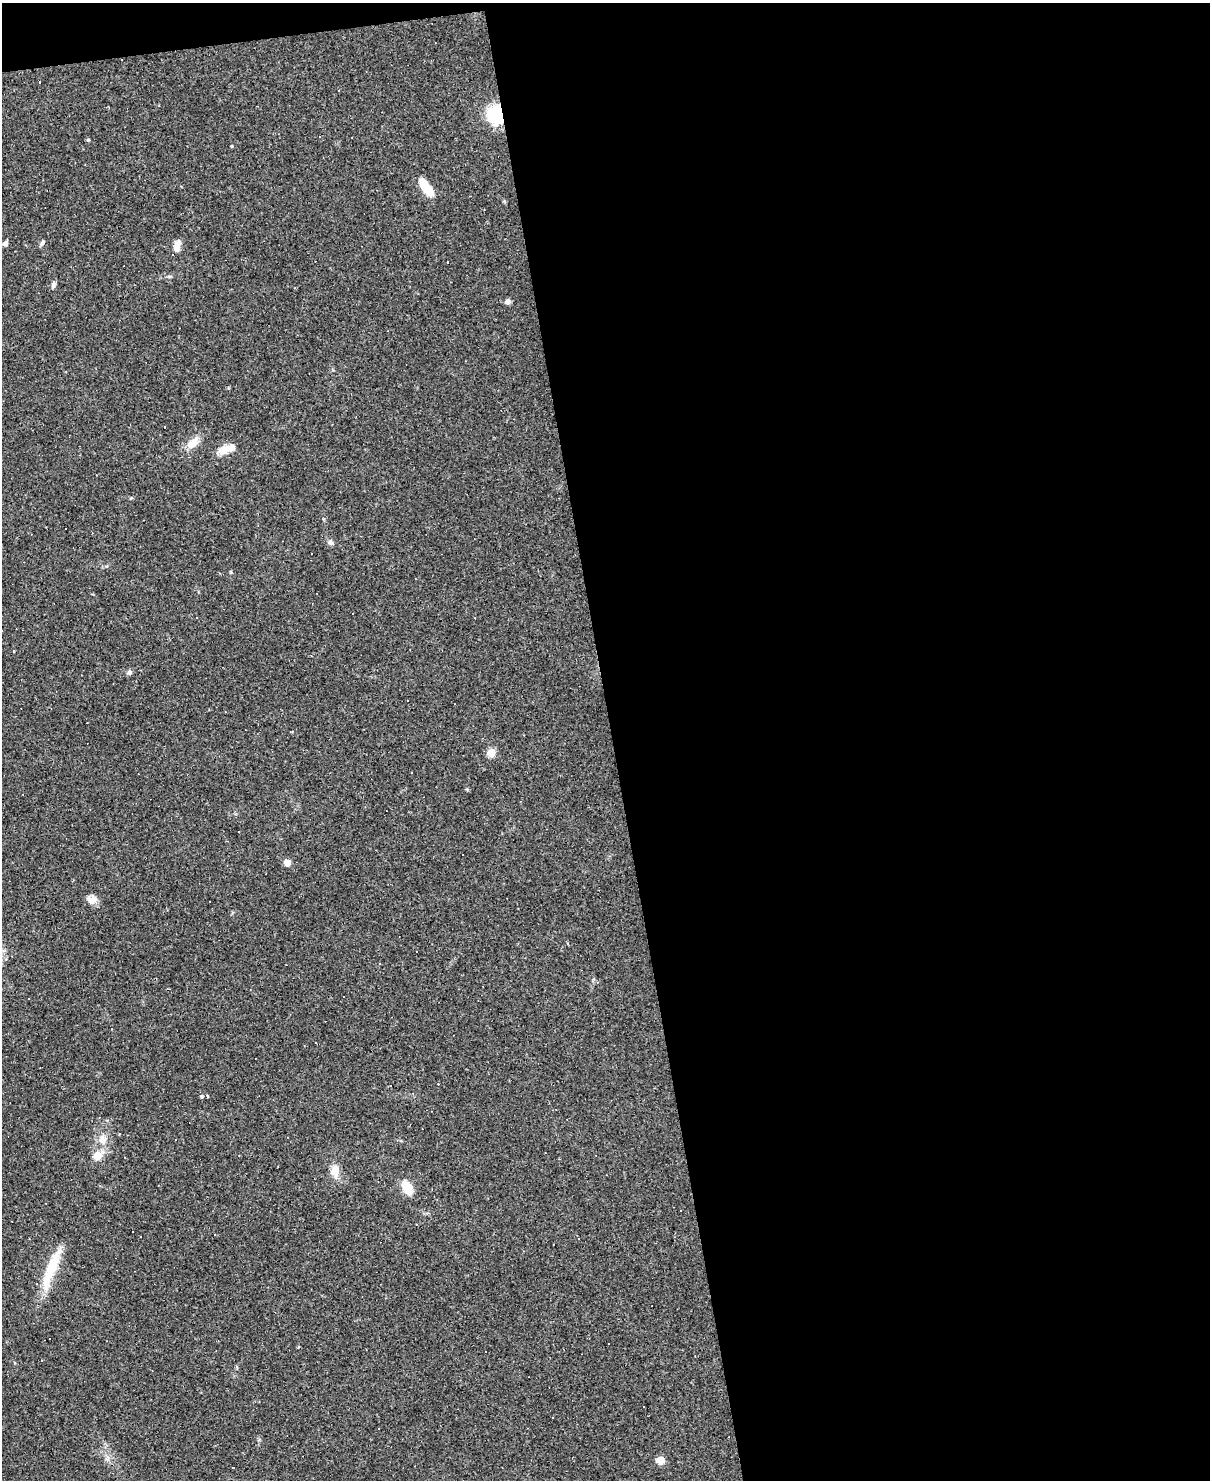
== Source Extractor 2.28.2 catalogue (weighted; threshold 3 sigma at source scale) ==
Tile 4 of 4 x 3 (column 4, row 1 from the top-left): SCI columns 3626-4833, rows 3201-4678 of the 4833 x 4811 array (HDU 1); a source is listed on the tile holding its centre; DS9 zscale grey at full resolution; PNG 1212 x 1482 px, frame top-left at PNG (2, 3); no overlay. Shown black and unused: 50% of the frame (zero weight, under 2 of 3 exposures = <1% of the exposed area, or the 3 px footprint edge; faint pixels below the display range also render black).
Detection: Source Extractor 2.28.2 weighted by HDU 2 'WHT'; one run over the whole footprint, this tile lists its part. Background 0.145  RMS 0.0082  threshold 0.037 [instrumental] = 3 sigma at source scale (4.5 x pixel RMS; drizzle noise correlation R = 1.50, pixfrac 1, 0.05/0.05 arcsec/px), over >= 5 px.
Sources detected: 51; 20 cosmic-ray / hot-pixel residue — not listed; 1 inside a brighter listed object's ellipse — not listed separately; the other 30 listed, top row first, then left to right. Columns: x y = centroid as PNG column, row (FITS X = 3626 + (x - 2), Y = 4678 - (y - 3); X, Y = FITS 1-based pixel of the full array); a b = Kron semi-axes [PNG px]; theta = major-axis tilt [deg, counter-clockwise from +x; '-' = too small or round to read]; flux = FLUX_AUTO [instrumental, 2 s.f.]
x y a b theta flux
496 114 15 12 -80 50
88 140 5 3 - 0.77
426 187 24 9 -55 15
5 243 7 5 32 2.3
42 243 8 4 73 1.7
177 246 15 7 74 5.7
53 285 10 5 76 2.2
508 301 7 6 - 2.6
192 443 17 10 38 9.4
225 449 18 9 25 9.9
331 542 8 6 -52 2.3
2 631 3 3 - 3.3
129 672 6 5 - 2.5
491 753 5 5 - 26
287 863 8 7 - 3.9
91 900 14 9 -13 5.7
416 951 2 2 - 0.76
286 965 3 2 - 0.45
28 998 3 3 - 1.9
201 1096 4 3 - 1.7
102 1139 12 11 - 7.3
97 1156 5 5 - 27
335 1170 15 9 -87 8.9
407 1188 16 9 -63 14
215 1235 3 2 - 0.73
578 1238 3 3 - 0.88
52 1268 45 12 69 28
50 1338 3 2 - 0.98
41 1361 3 2 - 0.65
660 1460 8 7 - 7.2
Overlapping masked pixels (flux is a lower limit): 1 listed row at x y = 496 114
Isophote crosses this tile's border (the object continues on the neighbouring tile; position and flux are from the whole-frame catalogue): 1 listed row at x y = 2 631
Unlisted compact peaks at least as high as the median listed source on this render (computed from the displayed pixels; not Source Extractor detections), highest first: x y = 131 498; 232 146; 231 572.